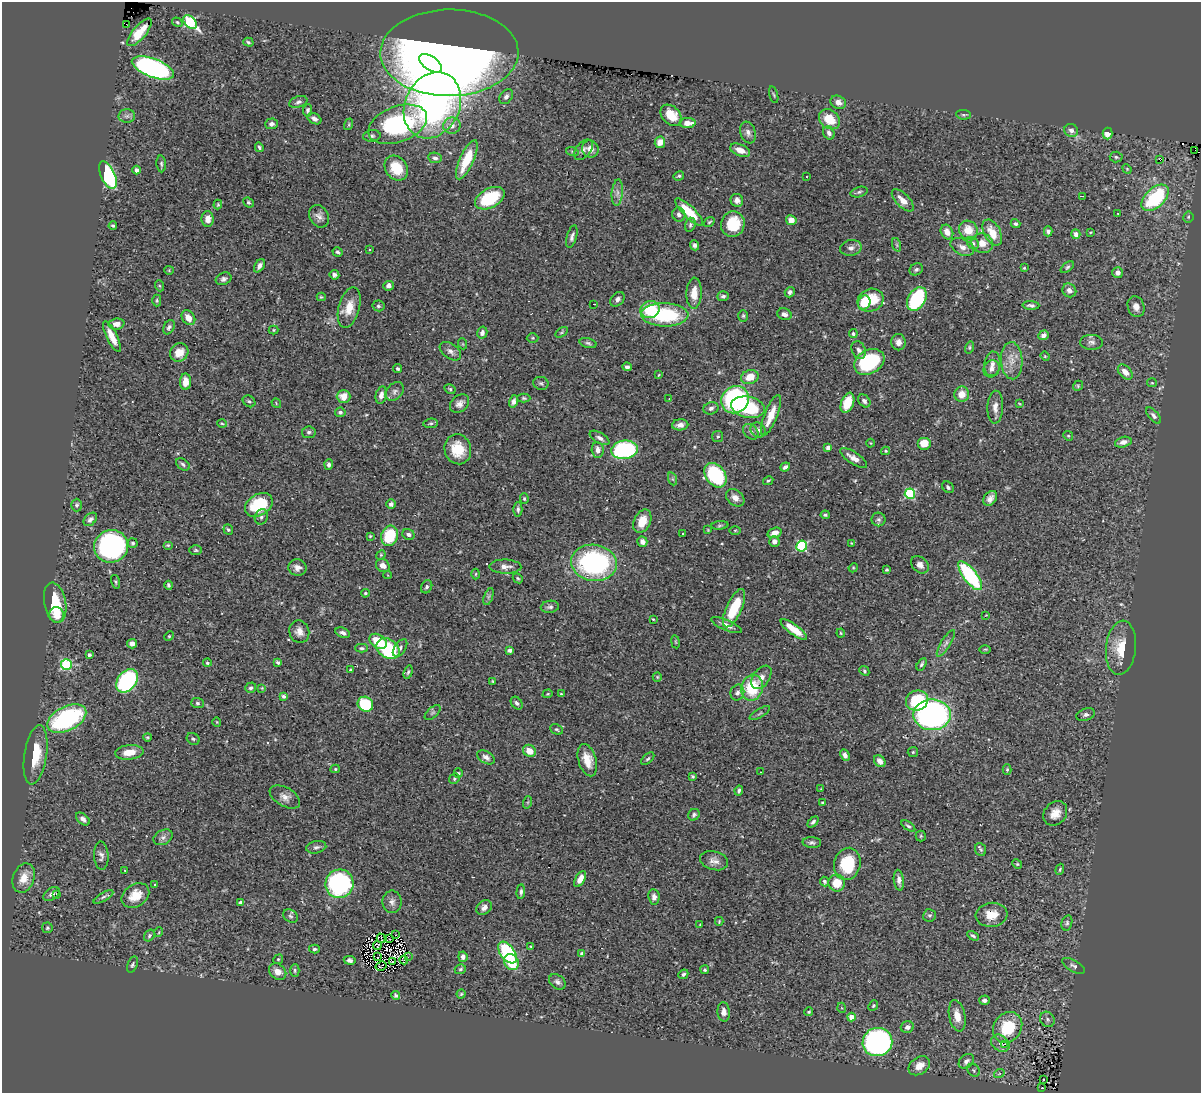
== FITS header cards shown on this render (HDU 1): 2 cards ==
NAXIS1  =                 1199
NAXIS2  =                 1091

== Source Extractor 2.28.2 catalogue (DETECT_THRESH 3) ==
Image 1199 x 1091 px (HDU 1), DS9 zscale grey, 1 PNG px = 1 image px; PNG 1203 x 1095 px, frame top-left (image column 1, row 1091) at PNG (2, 2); each listed source drawn as its Kron ellipse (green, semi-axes under 4 px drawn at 4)
Background 0.712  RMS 0.028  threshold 0.0839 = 3 sigma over >= 5 px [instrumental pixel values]
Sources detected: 401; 2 with non-positive FLUX_AUTO (blend fragments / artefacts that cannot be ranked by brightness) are neither listed nor drawn; the other 399 listed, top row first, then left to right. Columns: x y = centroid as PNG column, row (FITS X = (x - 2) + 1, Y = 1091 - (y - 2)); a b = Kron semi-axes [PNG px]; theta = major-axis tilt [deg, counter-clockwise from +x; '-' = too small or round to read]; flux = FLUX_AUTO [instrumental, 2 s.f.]
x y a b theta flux
177 22 5 4 - 2.7
190 22 8 5 -42 180
126 24 2 2 - 130
139 32 17 6 49 28
248 42 5 4 - 3.1
449 53 69 43 1 2200
431 63 13 7 -34 130
153 68 22 9 -20 490
774 95 8 3 -75 2.3
506 97 8 6 55 6.6
298 102 9 5 19 5.4
838 102 8 6 -25 11
432 105 34 27 64 870
308 110 6 4 83 4.5
671 115 12 8 -46 33
964 115 7 4 -6 3.1
127 116 8 6 2 5.6
314 119 7 5 -29 8.5
829 119 11 9 -39 37
688 123 8 5 0 18
271 124 6 5 - 5.6
349 124 6 4 72 2.5
398 124 31 18 20 320
452 126 8 8 - 13
1071 130 7 6 - 8
748 133 11 7 -71 9.1
829 133 7 5 -61 5.9
1107 133 6 5 - 18
372 136 9 5 8 4.8
660 142 6 5 - 20
259 147 5 4 - 2.9
590 149 9 8 - 13
583 150 12 7 50 8.4
740 150 10 6 -23 18
1195 150 2 2 - 29
572 151 6 4 -18 2.9
1116 157 6 5 - 3.2
435 158 7 5 -10 6
467 160 21 7 66 66
1160 160 3 2 - 17
161 164 8 4 -85 3.8
396 168 13 10 -53 53
1127 169 5 4 - 2.1
137 170 4 4 - 6.8
108 175 15 7 -66 200
679 176 5 4 - 3.1
806 177 3 2 - 4.3
859 192 9 5 16 4.1
617 193 13 5 85 9.3
1082 196 2 2 - 1.4
490 198 16 9 28 100
1155 198 16 9 43 160
737 200 7 6 - 8.6
903 200 14 6 -45 18
248 202 5 4 - 3.3
218 204 5 3 - 1.9
689 212 18 6 -44 52
1118 213 3 2 - 1.5
679 214 7 6 - 6.7
319 216 12 9 -59 10
1188 217 5 5 - 2.9
208 219 8 6 -89 16
791 220 5 5 - 14
709 222 6 3 36 2.4
733 224 13 11 76 65
1015 224 5 4 - 4.1
690 225 7 5 73 3.7
113 226 4 3 - 2.9
968 230 10 9 - 30
1048 231 5 4 - 4.3
947 232 7 6 - 13
1090 232 2 2 - 1.5
992 233 14 8 -62 34
1076 234 5 4 - 6.7
572 236 11 5 74 6.4
973 243 7 5 -48 4.4
982 243 11 10 - 19
695 245 5 4 - 5
897 245 7 4 -71 2.9
962 247 12 8 -26 12
851 248 11 7 12 9
370 250 3 3 - 1.9
337 252 5 4 - 3.6
259 266 7 4 57 7.1
1067 267 7 4 38 3.3
1024 268 4 3 - 1.7
916 269 7 5 29 4.5
169 270 4 4 - 1.8
1118 273 5 5 - 9.4
334 275 5 4 - 4.8
224 279 8 6 21 5.7
160 286 5 3 - 2.2
388 286 5 5 - 9.2
1069 290 7 6 - 9.4
790 292 5 4 - 4.8
694 293 15 7 88 24
723 296 6 5 - 5.2
321 297 4 3 - 2.2
617 299 8 6 48 7.2
917 299 13 8 60 150
157 300 6 4 -89 2.6
871 300 13 11 22 63
864 303 7 6 - 63
594 304 3 2 - 2.9
1031 305 8 4 -3 4.8
378 306 6 5 - 4
349 307 20 10 75 29
1136 307 10 8 -71 12
650 309 10 8 19 74
784 314 7 5 -20 7.8
665 315 23 11 -1 150
743 316 6 5 - 3.1
188 318 8 6 -54 20
116 324 8 5 5 12
169 327 7 5 62 5.2
273 330 5 4 - 2.1
562 332 7 4 32 2.3
482 333 6 5 - 6.6
853 334 4 4 - 3.2
1044 335 5 4 - 7.4
112 337 17 5 -64 27
533 338 6 5 - 2.8
898 342 8 7 - 9.4
1092 342 11 7 -2 7.4
588 343 8 5 -16 4.2
463 344 5 3 - 1.7
970 347 6 4 75 2.6
859 350 9 6 -68 7.2
450 351 12 7 -36 8.7
179 352 10 8 44 24
1045 356 4 4 - 1.8
1012 361 18 10 -87 23
869 362 16 12 29 140
992 364 12 8 83 11
627 367 5 4 - 4.8
398 369 5 4 - 3.7
991 369 9 8 - 8.7
1125 372 9 5 -47 14
658 375 4 2 - 1.2
750 377 9 7 21 27
185 382 8 5 -89 19
541 383 7 6 - 4.1
1152 383 5 4 - 2
1078 386 5 4 - 2.5
450 389 6 4 -29 3
395 391 11 7 44 7.2
962 394 7 7 - 21
381 395 9 5 77 11
344 396 7 6 - 25
524 398 6 4 -2 2.7
669 398 3 2 - 1.6
735 400 14 13 - 240
249 401 7 5 -35 3.8
514 401 6 4 74 7.3
864 401 7 5 -47 5.5
276 403 5 4 - 2.1
847 403 10 6 69 45
1019 403 4 2 - 1.3
460 404 10 8 41 10
748 407 17 10 -12 150
995 407 16 8 88 15
711 408 7 6 - 6.2
340 412 5 4 - 5
771 415 22 6 68 32
1154 415 9 5 -49 5.5
431 423 7 4 5 3.4
222 424 5 3 - 2
680 425 8 5 5 9.8
758 430 8 7 - 6.2
309 432 7 6 - 4.7
751 432 9 6 -46 7
1068 436 5 4 - 2.4
718 437 5 5 - 3.4
600 438 11 5 -30 7.3
1123 442 8 5 15 9
871 443 4 3 - 1.3
924 443 7 6 - 30
828 448 4 4 - 9
458 449 15 13 -76 50
598 450 8 6 -84 12
624 450 13 9 8 230
886 451 4 4 - 2.1
854 458 16 6 -33 14
183 464 7 5 -38 4.5
329 465 5 4 - 5.3
785 467 5 4 - 6.8
715 475 13 9 -54 170
673 479 7 4 -71 3
768 481 5 4 - 2.7
948 487 6 5 - 3.5
910 494 5 5 - 140
735 498 10 7 -41 13
990 498 8 6 52 8.9
524 499 5 4 - 2.6
391 504 5 5 - 5.1
77 505 6 5 - 4.1
259 505 15 10 32 100
518 509 7 4 -89 4.9
825 515 4 3 - 3.2
261 517 8 6 65 5.2
90 519 8 5 45 6.7
879 519 7 7 - 4.6
642 521 12 8 65 31
720 525 9 3 5 3
228 530 5 4 - 3.8
708 530 4 3 - 1.5
735 530 5 3 - 2
683 533 3 2 - 1.1
774 533 7 5 18 14
408 534 6 5 - 5.3
370 536 4 4 - 2
390 536 10 8 73 85
774 541 5 5 - 10
642 542 5 5 - 8
133 543 5 5 - 3.1
851 543 3 2 - 1.2
168 545 5 4 - 2.2
111 546 17 16 - 460
802 546 5 5 - 170
196 550 6 4 -1 2.9
381 555 5 4 - 2.3
594 563 23 18 -8 330
920 565 10 7 -44 11
383 566 7 6 - 14
297 567 9 8 - 11
505 567 16 7 -1 12
853 568 5 3 - 1.8
886 570 3 3 - 2.6
476 574 5 3 - 1.9
388 575 4 2 - 1.3
970 576 17 6 -53 190
518 578 5 4 - 2.5
116 582 7 4 -74 3.3
169 585 4 3 - 3.4
427 587 7 5 63 4.2
365 593 4 4 - 2.5
488 596 9 4 71 4
55 603 20 11 -79 67
550 607 9 6 8 5.4
734 608 21 7 65 74
57 615 8 7 - 24
986 615 2 2 - 1.1
653 619 4 3 - 2.1
726 625 16 5 -22 12
794 629 16 5 -36 35
299 632 11 10 - 13
343 633 8 5 -23 6.7
841 633 4 4 - 2
169 636 5 4 - 2.1
378 641 9 6 -33 48
675 642 6 3 -81 2
946 643 15 4 59 7.4
132 644 5 5 - 7.2
362 648 6 4 0 3.3
400 648 10 5 55 5.8
1121 648 27 15 84 47
388 649 12 9 -36 150
985 649 5 3 - 2
510 650 4 4 - 5.9
89 655 3 3 - 6.3
278 662 4 3 - 3.2
207 663 4 3 - 3
66 664 5 5 - 160
921 664 7 4 58 3.1
351 670 3 3 - 3.5
864 671 5 4 - 2.9
408 672 7 4 73 3.7
657 677 5 4 - 2.2
761 677 13 8 54 13
127 681 13 9 51 250
493 681 3 2 - 1.7
251 688 5 5 - 4.1
262 688 4 4 - 1.7
752 688 13 11 76 83
737 693 8 6 68 7.3
548 694 5 4 - 2.1
561 694 3 3 - 2.1
284 696 4 3 - 4.1
917 700 11 10 - 110
197 703 6 5 - 3.7
517 703 7 5 -52 4.7
365 704 8 7 - 97
433 713 9 5 41 4
760 713 11 3 31 2.9
932 715 18 15 1 650
1086 715 9 6 19 5.4
67 719 21 12 27 280
217 722 4 3 - 1.4
557 729 7 5 -25 3.1
147 737 4 3 - 2.2
193 739 7 5 -35 3.4
529 751 6 6 - 21
129 752 14 7 6 22
913 752 5 5 - 2.7
36 755 30 11 81 48
845 755 6 4 -62 7.3
486 757 9 6 -31 8.3
648 759 8 4 44 3.2
587 760 16 9 -73 27
880 761 6 5 - 11
335 769 4 4 - 2.5
1007 770 5 4 - 2.4
761 772 3 2 - 1.7
458 773 5 4 - 2.6
692 776 4 3 - 2.3
454 779 5 5 - 3.2
821 789 3 3 - 1.3
739 791 5 3 - 4
285 797 16 9 -29 14
528 802 6 4 71 2
822 803 3 3 - 1.8
1055 813 13 11 48 20
694 815 6 5 - 5
83 819 8 5 -40 7.4
813 822 6 4 45 5
908 826 8 4 -35 3.7
921 836 5 5 - 2.7
163 837 10 7 27 7.1
812 843 9 5 -3 4.8
316 847 10 6 12 5.9
981 850 7 5 -68 3.6
101 856 14 7 -87 8.7
714 861 14 9 -16 12
847 864 16 13 75 83
1017 864 5 4 - 2.2
1060 869 6 3 71 2.2
125 870 3 3 - 2.7
24 878 15 10 69 24
580 879 9 4 61 17
899 880 10 5 -83 8.6
824 881 5 4 - 3.7
837 883 8 8 - 33
339 884 14 14 - 320
155 885 3 3 - 3
521 892 7 4 83 4.8
51 894 9 5 37 6.1
56 895 3 3 - 25
135 896 15 11 34 32
103 897 11 4 30 5.1
654 897 8 5 -84 7.9
240 902 4 3 - 3.7
392 902 11 9 90 9.1
484 908 8 6 37 9.1
929 915 6 6 - 4.1
992 915 16 12 6 30
290 916 8 6 -34 4.4
719 921 4 3 - 1.9
1067 923 8 5 76 4.3
700 925 3 3 - 1.5
47 928 5 5 - 3
159 932 5 3 - 1.6
149 935 6 5 - 3.7
395 935 3 2 - 3.5
973 936 6 4 -31 4.1
381 938 5 2 - 0.99
390 939 4 2 - 0.84
377 946 4 2 - 0.83
531 946 4 3 - 1.7
314 949 5 4 - 3.5
507 952 12 7 -53 170
582 954 4 4 - 7.2
377 957 2 2 - 1.3
408 957 3 2 - 2.2
463 957 5 4 - 7.2
278 959 5 4 - 2.3
350 960 6 4 -11 6.1
404 960 4 2 - 4.1
392 962 3 2 - 2.1
511 962 8 7 - 53
132 965 8 5 67 4.1
381 966 6 2 30 0.7
1073 966 12 5 -30 5.6
460 969 6 5 - 4
295 970 6 4 -89 3.1
705 970 4 4 - 3.4
278 972 9 7 -41 16
683 974 5 4 - 3.5
557 982 9 6 -39 6.5
461 994 4 4 - 2.7
396 995 4 4 - 3.6
984 1000 5 5 - 6.3
873 1005 6 4 49 2.5
842 1008 5 3 - 1.7
724 1012 10 6 -86 9.8
809 1012 4 3 - 2.4
957 1016 16 8 -78 23
851 1017 4 4 - 26
1047 1019 8 7 - 5.9
907 1027 6 5 - 8.1
1008 1027 16 13 55 84
877 1042 15 14 - 580
1000 1043 10 7 -37 9.2
1005 1044 3 3 - 7.9
966 1061 8 6 42 8.2
919 1066 12 8 35 23
974 1070 7 5 -48 3.7
999 1074 5 3 - 1.8
1043 1079 3 2 - 4.4
1042 1088 2 2 - 1.4
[2 non-positive-flux detections neither listed nor drawn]